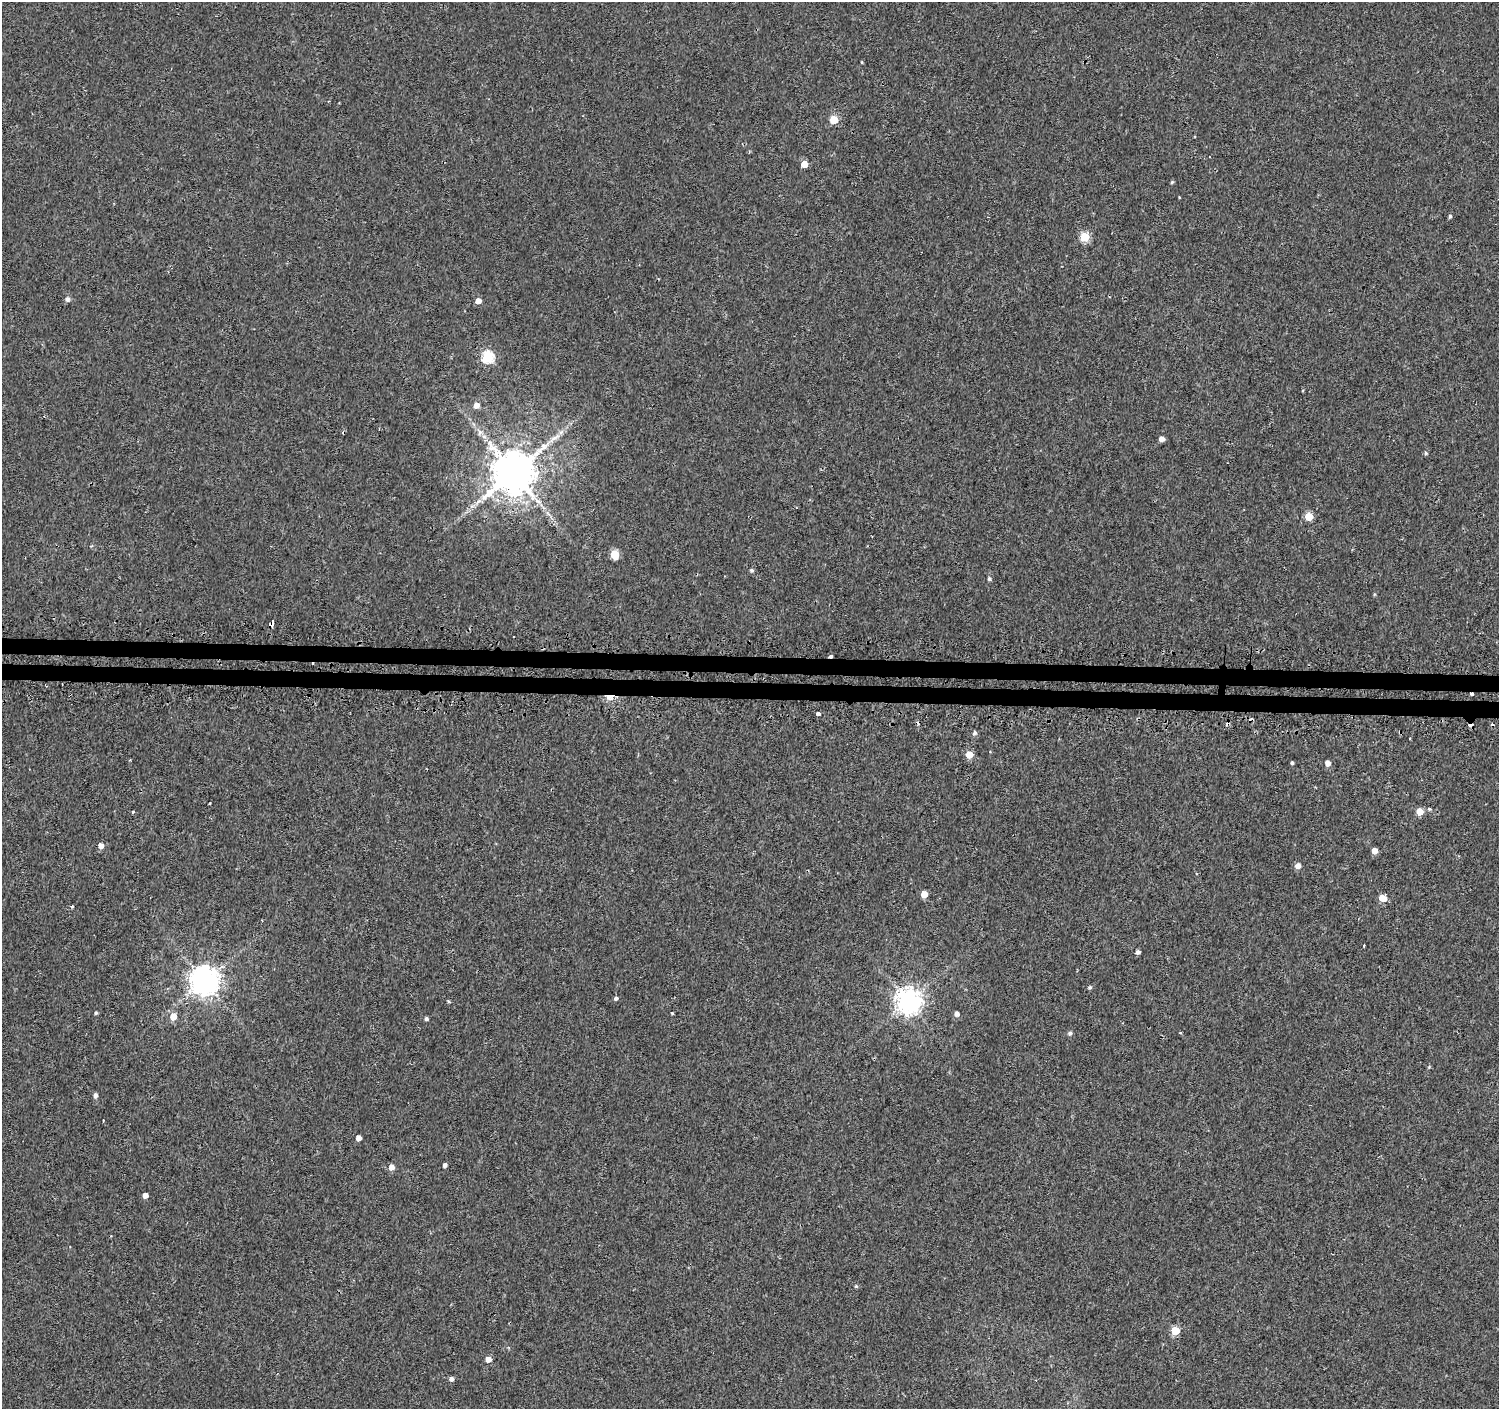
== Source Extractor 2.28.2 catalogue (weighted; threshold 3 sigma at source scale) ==
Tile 5 of 3 x 3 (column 2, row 2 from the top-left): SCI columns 1522-3018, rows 1664-3070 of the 4549 x 4788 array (HDU 1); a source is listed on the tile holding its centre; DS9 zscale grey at full resolution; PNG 1501 x 1411 px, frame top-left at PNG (2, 2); no overlay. Shown black and unused: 2% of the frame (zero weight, under 2 of 3 exposures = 3% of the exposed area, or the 3 px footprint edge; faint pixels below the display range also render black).
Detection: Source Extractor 2.28.2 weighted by HDU 2 'WHT'; one run over the whole footprint, this tile lists its part. Background 0.0015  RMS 0.0032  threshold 0.0144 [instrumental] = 3 sigma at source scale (4.5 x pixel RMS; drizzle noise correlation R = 1.50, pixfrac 1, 0.0396/0.0396 arcsec/px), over >= 5 px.
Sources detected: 70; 6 cosmic-ray / hot-pixel residue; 1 long thin detection or spike segment (spike, bleed or trail) — not listed; the other 63 listed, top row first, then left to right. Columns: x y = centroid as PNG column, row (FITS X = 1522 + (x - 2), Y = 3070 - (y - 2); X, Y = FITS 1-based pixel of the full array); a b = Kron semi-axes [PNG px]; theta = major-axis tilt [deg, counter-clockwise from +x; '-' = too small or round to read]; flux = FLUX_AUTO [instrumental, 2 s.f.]
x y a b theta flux
862 62 4 3 - 0.24
834 120 5 5 - 10
804 164 5 5 - 5
1172 182 5 4 - 0.37
1179 197 3 2 - 0.21
1450 216 4 4 - 0.63
1084 237 5 5 - 14
67 299 5 5 - 1.1
478 301 5 4 - 2.4
488 357 6 6 - 35
476 405 5 5 - 2.1
480 432 9 6 83 1
1162 439 4 4 - 1.9
1426 453 5 4 - 0.44
513 472 11 11 - 1500
478 501 11 5 42 1.5
1309 517 5 5 - 9.8
614 554 6 5 - 11
751 570 5 4 - 0.6
989 579 5 5 - 0.61
272 624 6 3 71 2.2
830 656 3 3 - 1.5
1472 694 3 3 - 3.6
610 697 10 5 14 3.4
818 714 4 3 - 3.5
1400 732 4 3 - 0.47
975 733 5 5 - 0.72
969 754 5 5 - 5.6
1292 763 3 3 - 0.62
1328 763 5 5 - 2.1
1429 809 4 4 - 0.42
132 812 3 3 - 2.5
1420 812 5 5 - 5.7
101 846 5 5 - 2.2
1375 851 4 4 - 3.5
1298 866 5 5 - 2.2
924 894 5 5 - 5.3
1383 898 6 5 - 4.8
72 906 3 3 - 0.76
1364 945 3 2 - 0.46
1138 952 4 4 - 1
205 981 9 9 - 430
1090 987 4 4 - 0.58
616 998 3 3 - 2.5
449 1001 5 3 - 0.35
908 1001 8 8 - 300
96 1013 4 3 - 0.49
672 1013 3 3 - 0.32
957 1014 5 4 - 1.5
173 1016 5 5 - 4.7
426 1019 4 4 - 0.68
1070 1033 5 5 - 0.71
1180 1033 3 2 - 0.29
95 1095 5 4 - 1.2
103 1121 3 2 - 0.31
358 1138 4 4 - 2.1
445 1165 4 4 - 1.1
391 1167 5 5 - 2.3
145 1195 4 4 - 1.9
856 1286 4 4 - 0.43
1175 1331 5 5 - 10
488 1359 4 4 - 3
451 1379 5 4 - 1.2
Overlapping masked pixels (flux is a lower limit): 5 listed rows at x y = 272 624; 830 656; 1472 694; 610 697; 1400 732